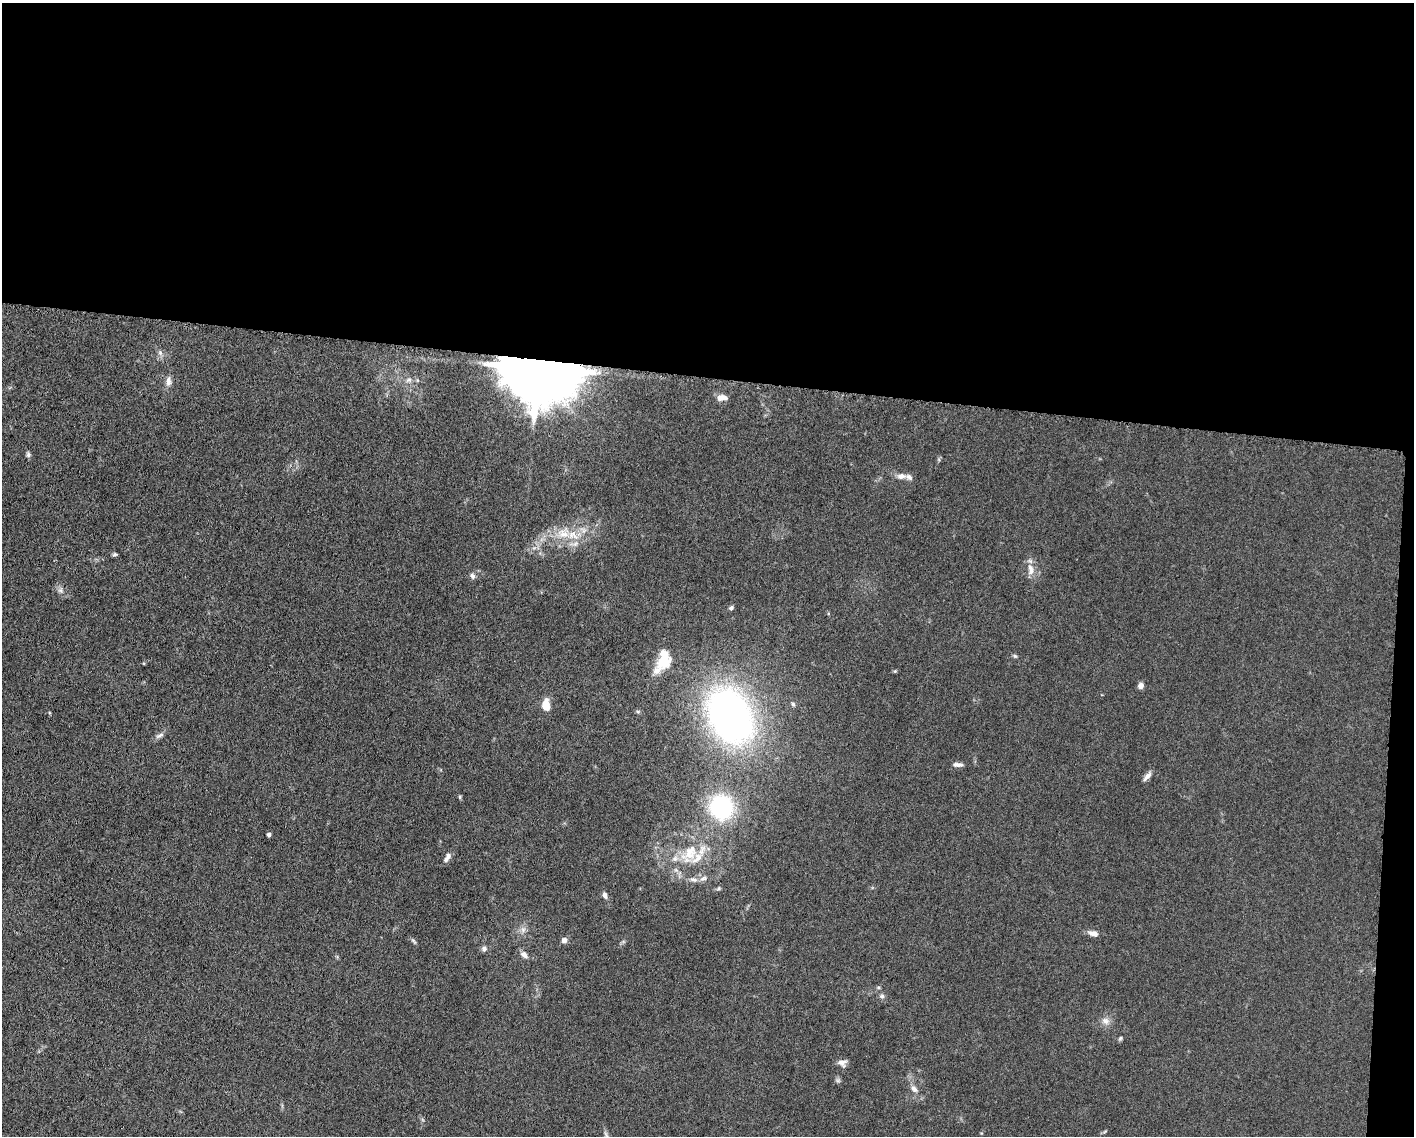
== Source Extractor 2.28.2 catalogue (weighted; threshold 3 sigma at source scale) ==
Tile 3 of 3 x 4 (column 3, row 1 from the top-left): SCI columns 3048-4459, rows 3410-4543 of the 4582 x 4551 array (HDU 1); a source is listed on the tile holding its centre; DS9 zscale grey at full resolution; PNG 1416 x 1138 px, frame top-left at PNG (2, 3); no overlay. Shown black and unused: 34% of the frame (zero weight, under 5 of 10 exposures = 2% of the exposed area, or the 3 px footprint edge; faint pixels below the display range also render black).
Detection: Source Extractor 2.28.2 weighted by HDU 2 'WHT'; one run over the whole footprint, this tile lists its part. Background 0.0225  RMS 0.0022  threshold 0.00881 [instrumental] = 3 sigma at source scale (4.09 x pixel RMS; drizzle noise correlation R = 1.36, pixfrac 0.8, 0.05/0.05 arcsec/px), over >= 5 px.
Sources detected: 53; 7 inside a brighter listed object's ellipse — not listed separately; the other 46 listed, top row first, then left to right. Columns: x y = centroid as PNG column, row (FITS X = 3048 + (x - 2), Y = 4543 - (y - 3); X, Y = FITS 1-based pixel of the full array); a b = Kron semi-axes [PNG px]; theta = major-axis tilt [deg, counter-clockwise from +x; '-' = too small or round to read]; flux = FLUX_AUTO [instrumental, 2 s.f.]
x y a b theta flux
160 353 8 6 -69 0.67
538 369 20 13 -10 3300
409 380 9 7 34 0.83
417 380 6 4 -71 0.26
168 381 12 8 81 1.2
722 397 14 8 0 1.3
28 454 7 6 - 0.48
901 476 12 7 3 1.3
563 533 21 16 20 5
115 554 6 4 22 0.37
1031 569 18 9 -83 2
472 576 9 7 -60 0.63
61 590 8 7 - 0.73
731 608 5 5 - 0.47
1015 656 7 4 -27 0.34
664 659 27 16 77 6.2
895 671 5 4 - 0.22
1141 686 6 6 - 0.89
793 704 7 5 -60 0.4
546 705 9 6 -88 4.4
730 716 47 32 -64 110
160 735 13 5 26 0.76
958 765 12 5 -2 0.81
1147 776 13 5 49 0.94
460 797 5 4 - 0.26
721 807 22 20 -69 22
269 834 4 4 - 0.64
689 854 35 21 55 9.1
448 856 9 7 74 0.76
693 879 12 7 -11 1
719 888 7 4 32 0.33
605 895 8 6 -62 0.82
523 930 10 7 89 0.95
1093 933 12 6 -18 1.3
564 940 7 6 - 0.87
413 941 10 4 -54 0.38
484 949 7 6 - 0.7
524 955 11 7 -42 0.95
882 996 7 6 - 0.57
1105 1021 12 9 -28 1.3
1120 1038 6 5 - 0.32
842 1063 11 8 1 1
838 1080 7 6 - 0.43
914 1088 12 7 -43 1.1
1105 1131 6 4 20 0.27
606 1135 11 4 -61 0.65
Overlapping masked pixels (flux is a lower limit): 1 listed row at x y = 538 369